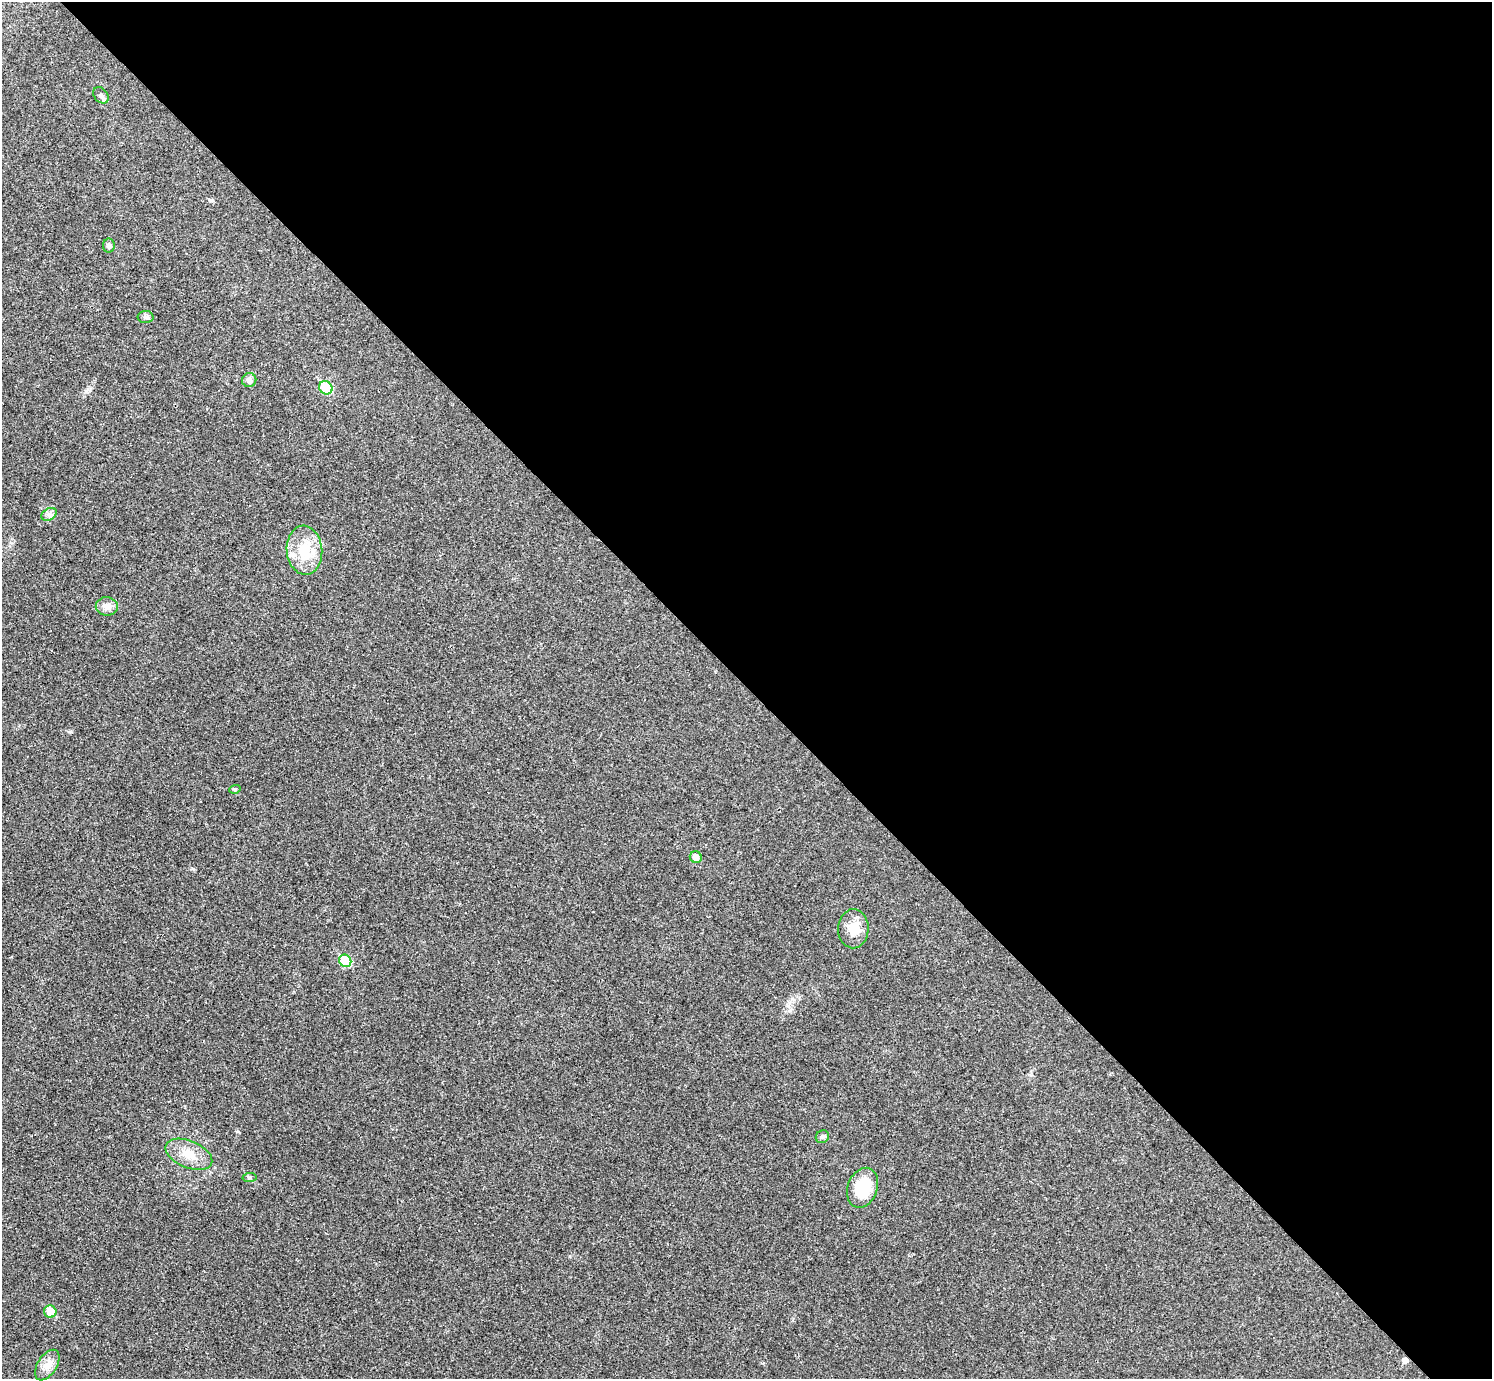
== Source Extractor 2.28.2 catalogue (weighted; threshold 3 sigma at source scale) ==
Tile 8 of 4 x 4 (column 4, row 2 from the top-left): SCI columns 4482-5971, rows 2920-4296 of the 5983 x 5981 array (HDU 1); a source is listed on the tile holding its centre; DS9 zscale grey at full resolution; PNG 1494 x 1381 px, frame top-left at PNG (2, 2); each listed source drawn as its Kron ellipse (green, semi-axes under 4 px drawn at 4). Shown black and unused: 50% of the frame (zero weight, under 3 of 4 exposures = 1% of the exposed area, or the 3 px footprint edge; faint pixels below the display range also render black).
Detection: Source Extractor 2.28.2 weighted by HDU 2 'WHT'; one run over the whole footprint, this tile lists its part. Background 0.029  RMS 0.0049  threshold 0.022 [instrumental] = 3 sigma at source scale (4.5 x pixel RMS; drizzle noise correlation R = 1.50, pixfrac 1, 0.05/0.05 arcsec/px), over >= 5 px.
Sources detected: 20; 1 cosmic-ray / hot-pixel residue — neither listed nor drawn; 1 inside a brighter listed object's ellipse — not listed separately; the other 18 listed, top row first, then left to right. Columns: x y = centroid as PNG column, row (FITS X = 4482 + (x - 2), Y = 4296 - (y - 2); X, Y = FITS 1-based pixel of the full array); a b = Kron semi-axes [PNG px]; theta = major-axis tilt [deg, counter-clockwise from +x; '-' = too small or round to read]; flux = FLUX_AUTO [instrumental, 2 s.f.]
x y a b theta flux
101 95 9 6 -52 1.6
109 246 7 6 - 1.6
146 317 8 6 -3 1.3
249 380 7 7 - 2
326 388 7 6 - 19
49 514 8 5 30 1.6
304 550 24 17 -84 14
107 606 11 9 -8 3.4
235 789 6 3 17 0.56
696 857 6 5 - 3.2
853 929 20 15 88 7.7
345 961 6 5 - 21
822 1137 7 6 - 1.1
189 1154 25 13 -23 8.7
249 1178 7 4 7 0.79
863 1188 20 15 69 18
50 1311 6 6 - 7.7
47 1365 17 9 58 4.5
Unlisted compact peaks at least as high as the median listed source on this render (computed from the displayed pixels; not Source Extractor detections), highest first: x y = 193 869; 71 732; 211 200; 86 391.